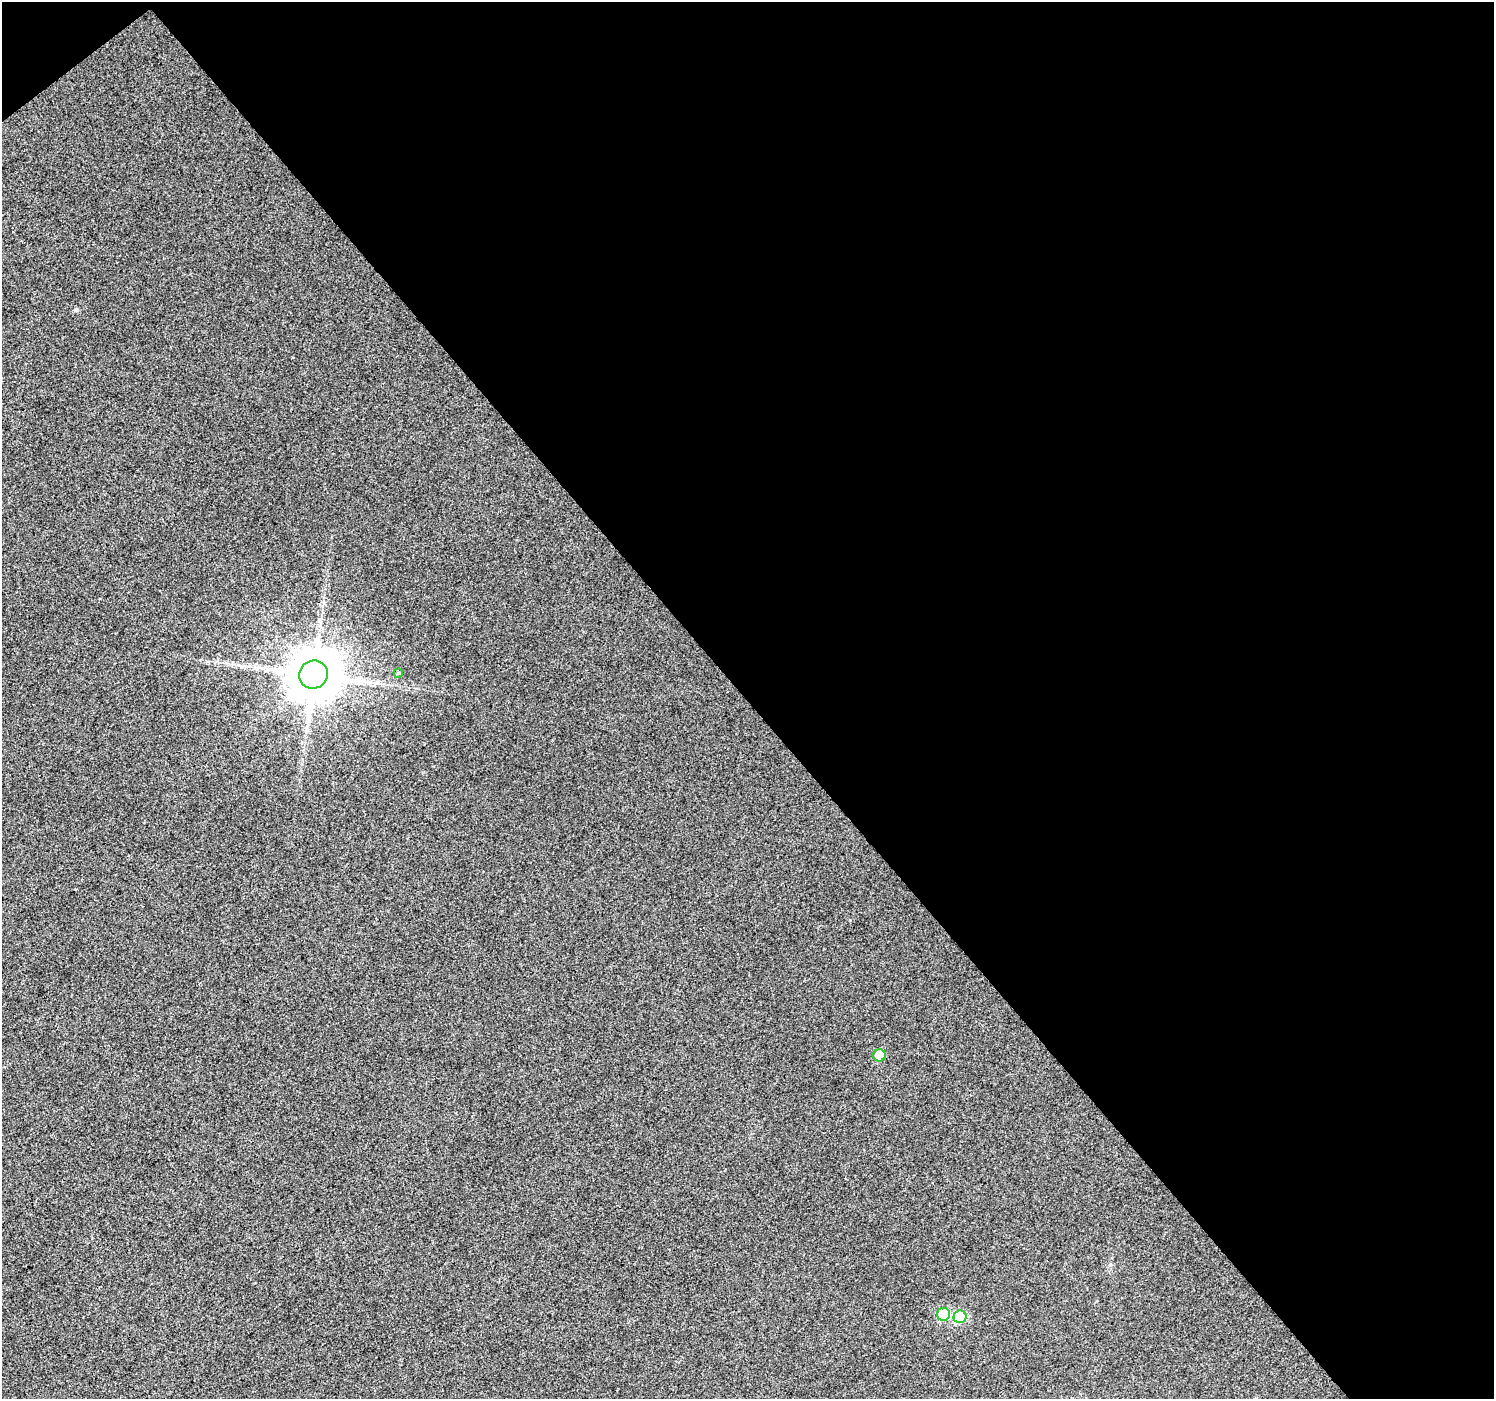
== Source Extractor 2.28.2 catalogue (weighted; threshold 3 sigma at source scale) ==
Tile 2 of 2 x 2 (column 2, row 1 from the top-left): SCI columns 1495-2986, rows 1492-2888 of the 2987 x 2966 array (HDU 1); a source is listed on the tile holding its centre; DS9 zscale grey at full resolution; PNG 1496 x 1401 px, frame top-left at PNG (2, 2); each listed source drawn as its Kron ellipse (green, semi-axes under 4 px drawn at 4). Shown black and unused: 51% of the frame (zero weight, under 3 of 4 exposures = <1% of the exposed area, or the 3 px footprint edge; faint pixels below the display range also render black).
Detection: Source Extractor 2.28.2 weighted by HDU 2 'WHT'; one run over the whole footprint, this tile lists its part. Background 0.0223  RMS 0.011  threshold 0.051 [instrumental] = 3 sigma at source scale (4.5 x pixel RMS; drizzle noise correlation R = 1.50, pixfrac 1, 0.0396/0.0396 arcsec/px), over >= 5 px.
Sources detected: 6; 1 long thin detection or spike segment (spike, bleed or trail) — neither listed nor drawn; the other 5 listed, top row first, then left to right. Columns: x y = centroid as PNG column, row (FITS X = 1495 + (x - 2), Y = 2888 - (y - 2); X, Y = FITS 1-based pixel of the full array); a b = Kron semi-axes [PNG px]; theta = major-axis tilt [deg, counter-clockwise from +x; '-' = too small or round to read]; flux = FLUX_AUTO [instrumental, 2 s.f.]
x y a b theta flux
398 673 5 4 - 1.2
313 675 14 14 - 5500
879 1055 6 6 - 26
943 1314 6 6 - 36
960 1317 6 6 - 59